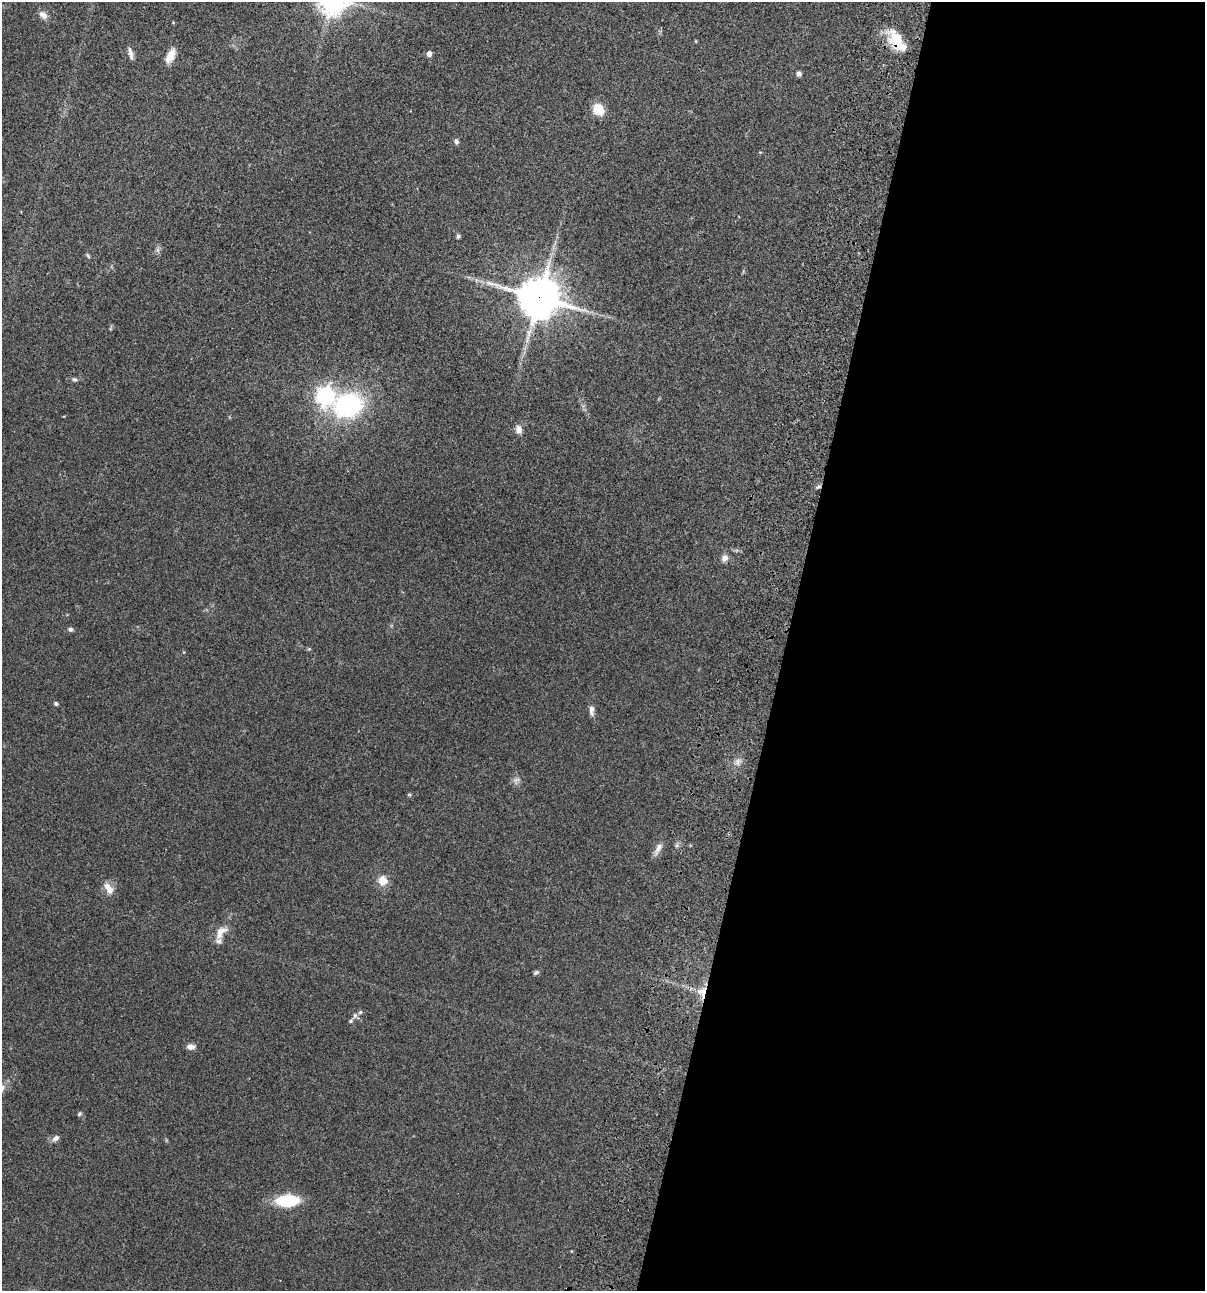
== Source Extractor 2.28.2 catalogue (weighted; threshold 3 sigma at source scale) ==
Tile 12 of 4 x 4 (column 4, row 3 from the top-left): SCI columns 3844-5046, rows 1408-2696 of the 5404 x 5390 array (HDU 1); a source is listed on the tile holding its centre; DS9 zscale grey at full resolution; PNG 1207 x 1293 px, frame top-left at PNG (2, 2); no overlay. Shown black and unused: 35% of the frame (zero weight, under 3 of 4 exposures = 9% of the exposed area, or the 3 px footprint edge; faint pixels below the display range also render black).
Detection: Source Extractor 2.28.2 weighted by HDU 2 'WHT'; one run over the whole footprint, this tile lists its part. Background 0.0464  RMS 0.0055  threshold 0.0247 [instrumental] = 3 sigma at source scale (4.5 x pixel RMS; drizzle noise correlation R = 1.50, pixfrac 1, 0.05/0.05 arcsec/px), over >= 5 px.
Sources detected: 41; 2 inside a brighter listed object's ellipse — not listed separately; the other 39 listed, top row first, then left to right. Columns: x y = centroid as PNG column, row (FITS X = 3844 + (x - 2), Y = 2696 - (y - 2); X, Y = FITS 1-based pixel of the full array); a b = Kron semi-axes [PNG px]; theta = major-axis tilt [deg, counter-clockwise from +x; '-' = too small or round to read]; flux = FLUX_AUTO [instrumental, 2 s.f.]
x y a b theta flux
43 15 13 8 -39 2.8
897 39 25 16 -68 14
695 41 5 3 - 0.44
130 53 17 5 -76 2.4
429 54 5 4 - 3
170 56 18 9 62 5.9
799 74 5 5 - 1.7
598 109 15 12 -55 7.7
456 141 6 5 - 1.4
458 236 6 4 81 0.93
158 250 7 4 -71 1.1
88 256 7 4 -46 0.72
539 297 15 14 - 1300
74 379 6 5 - 1
325 396 8 7 - 190
348 405 26 20 12 74
519 429 11 8 -77 2.9
818 487 8 4 21 1.1
725 558 9 8 - 2.5
71 629 6 6 - 1.1
309 649 5 4 - 0.61
56 704 5 4 - 0.84
591 710 14 6 90 2.3
737 761 10 4 90 1.8
516 780 11 5 11 1.6
409 795 6 4 -1 0.59
658 849 18 7 60 3.2
383 881 11 11 - 6
109 888 17 8 -56 5.1
221 932 24 11 51 6.7
536 973 9 5 36 1
702 992 15 13 86 6.8
360 1012 6 5 - 0.87
355 1015 8 6 88 1.3
191 1047 10 6 0 2.4
79 1114 6 5 - 0.83
56 1138 10 6 39 1.9
287 1201 20 10 2 28
571 1251 4 2 - 0.36
Overlapping masked pixels (flux is a lower limit): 4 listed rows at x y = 897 39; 539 297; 818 487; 702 992